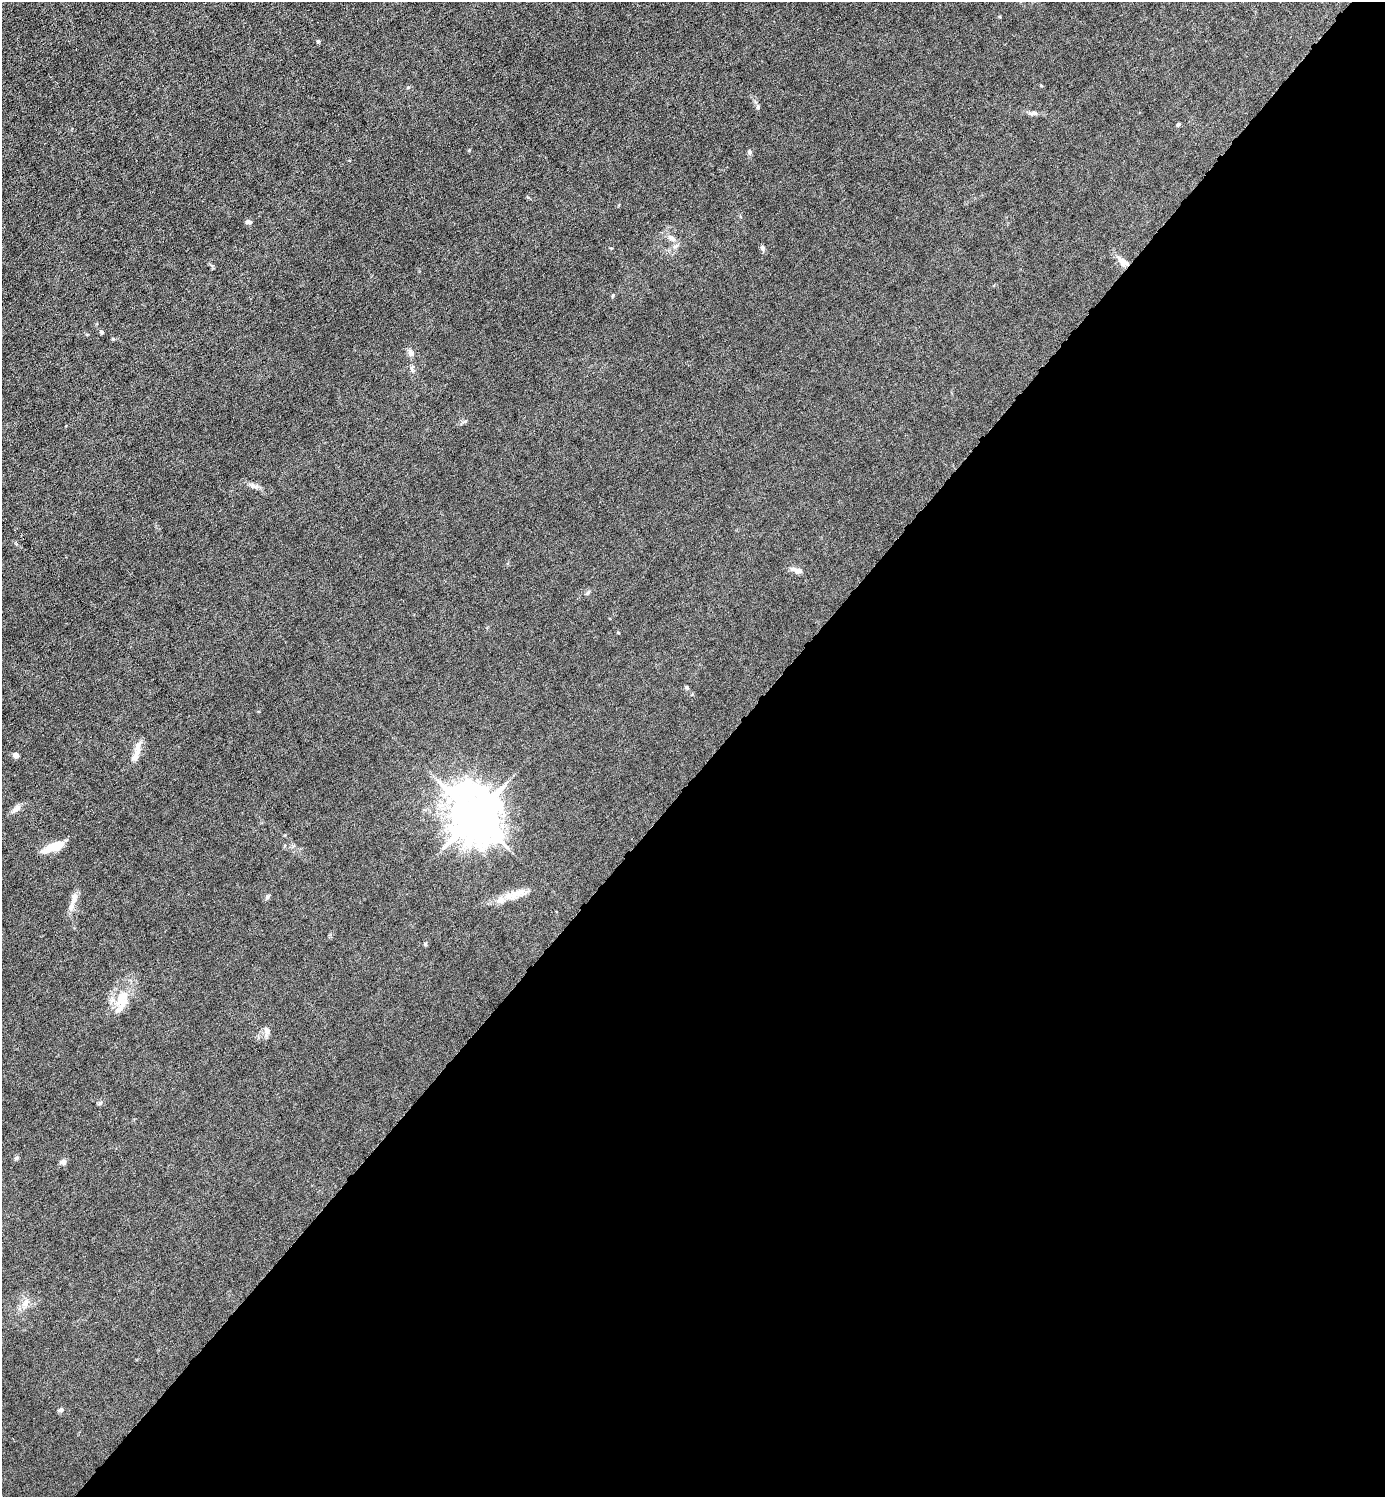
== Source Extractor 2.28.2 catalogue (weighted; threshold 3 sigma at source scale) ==
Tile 12 of 4 x 4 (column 4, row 3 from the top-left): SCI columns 4303-5685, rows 1496-2990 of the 5980 x 5980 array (HDU 1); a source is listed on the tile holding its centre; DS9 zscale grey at full resolution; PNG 1387 x 1499 px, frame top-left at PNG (2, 2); no overlay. Shown black and unused: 48% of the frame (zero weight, under 6 of 12 exposures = <1% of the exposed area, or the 3 px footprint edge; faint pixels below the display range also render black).
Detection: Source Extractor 2.28.2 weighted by HDU 2 'WHT'; one run over the whole footprint, this tile lists its part. Background 0.0152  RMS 0.0031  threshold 0.0127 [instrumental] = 3 sigma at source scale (4.09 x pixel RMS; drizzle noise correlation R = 1.36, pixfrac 0.8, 0.05/0.05 arcsec/px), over >= 5 px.
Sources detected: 35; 5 inside a brighter listed object's ellipse — not listed separately; the other 30 listed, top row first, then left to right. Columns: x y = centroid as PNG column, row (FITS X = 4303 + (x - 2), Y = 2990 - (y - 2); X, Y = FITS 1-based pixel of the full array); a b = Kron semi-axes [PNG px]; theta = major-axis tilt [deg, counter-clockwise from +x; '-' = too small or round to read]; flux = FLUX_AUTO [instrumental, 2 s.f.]
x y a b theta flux
318 41 4 4 - 0.39
758 107 6 4 -72 0.45
1033 113 14 5 2 1
1178 124 5 3 - 0.47
749 152 7 5 -89 0.6
248 222 7 5 0 0.77
671 238 12 7 -35 1.6
763 248 7 6 - 0.64
1122 261 16 8 -45 2.4
102 332 5 5 - 0.39
411 353 8 7 - 1.2
253 486 16 6 -19 1.3
798 571 14 7 -16 1.4
588 593 7 5 54 0.49
687 687 5 4 - 0.43
138 752 13 7 64 2
16 755 6 5 - 1.4
16 808 15 7 38 1.4
474 815 15 13 -66 1400
54 847 23 7 20 6.1
519 892 24 9 18 3.3
267 897 6 4 88 0.44
74 898 20 8 69 2.4
425 944 5 4 - 0.34
123 996 23 11 33 4.6
267 1031 10 7 -63 1.2
16 1158 6 5 - 0.5
63 1162 7 6 - 1.2
25 1303 15 6 59 1.7
61 1410 6 5 - 0.68
Overlapping masked pixels (flux is a lower limit): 1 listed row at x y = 1122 261
Unlisted compact peaks at least as high as the median listed source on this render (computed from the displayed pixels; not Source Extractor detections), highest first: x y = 100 1103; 469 150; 408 87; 611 248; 113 339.